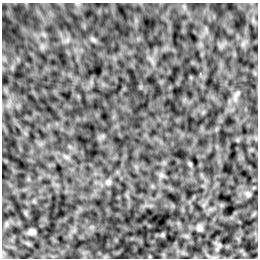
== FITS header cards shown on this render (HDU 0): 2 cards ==
NAXIS1  =                  256 /Number of positions along axis 1
NAXIS2  =                  256 /Number of positions along axis 2

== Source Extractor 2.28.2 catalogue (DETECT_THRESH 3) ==
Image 256 x 256 px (HDU 0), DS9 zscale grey, 1 PNG px = 1 image px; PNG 260 x 260 px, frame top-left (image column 1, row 256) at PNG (2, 3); no overlay
Background -1.46e-04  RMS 0.0021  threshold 0.00618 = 3 sigma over >= 5 px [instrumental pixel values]
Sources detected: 8; all 8 listed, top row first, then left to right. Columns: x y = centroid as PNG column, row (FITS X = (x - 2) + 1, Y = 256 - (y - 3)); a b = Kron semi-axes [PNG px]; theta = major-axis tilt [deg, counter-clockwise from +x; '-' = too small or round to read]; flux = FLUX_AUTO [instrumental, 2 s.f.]
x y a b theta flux
93 39 8 5 -31 0.29
237 94 11 3 50 0.31
190 164 6 4 -46 0.15
161 175 7 4 -72 0.31
108 182 8 8 - 0.45
248 194 8 6 -16 0.33
199 228 7 6 - 0.47
32 232 6 4 6 0.42